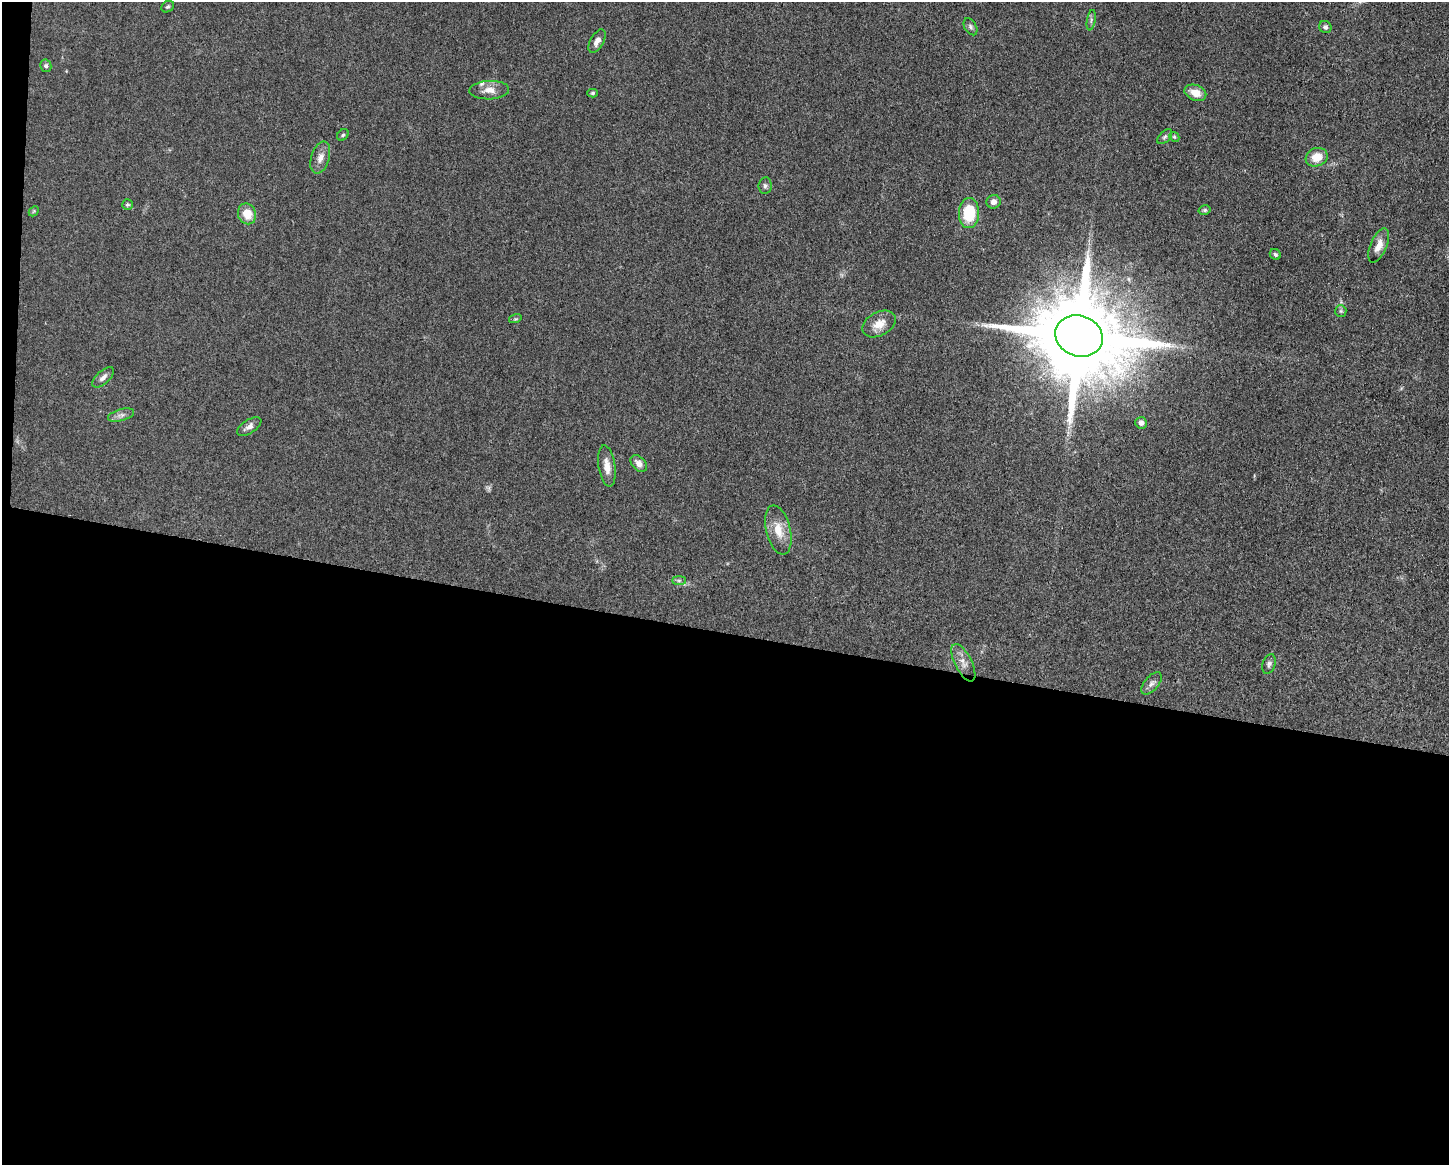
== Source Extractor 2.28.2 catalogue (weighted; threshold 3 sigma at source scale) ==
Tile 10 of 3 x 4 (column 1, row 4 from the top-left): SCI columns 231-1677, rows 4-1166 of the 4682 x 4655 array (HDU 1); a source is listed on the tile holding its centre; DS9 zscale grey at full resolution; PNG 1451 x 1167 px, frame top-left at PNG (2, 2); each listed source drawn as its Kron ellipse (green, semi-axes under 4 px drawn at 4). Shown black and unused: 46% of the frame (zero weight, under 3 of 5 exposures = <1% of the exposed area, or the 3 px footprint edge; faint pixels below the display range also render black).
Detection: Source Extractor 2.28.2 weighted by HDU 2 'WHT'; one run over the whole footprint, this tile lists its part. Background 0.0601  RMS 0.0056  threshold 0.0251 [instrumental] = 3 sigma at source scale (4.5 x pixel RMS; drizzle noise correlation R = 1.50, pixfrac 1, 0.05/0.05 arcsec/px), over >= 5 px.
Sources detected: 40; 1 too faint to see at this stretch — neither listed nor drawn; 1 inside a brighter listed object's ellipse — not listed separately; the other 38 listed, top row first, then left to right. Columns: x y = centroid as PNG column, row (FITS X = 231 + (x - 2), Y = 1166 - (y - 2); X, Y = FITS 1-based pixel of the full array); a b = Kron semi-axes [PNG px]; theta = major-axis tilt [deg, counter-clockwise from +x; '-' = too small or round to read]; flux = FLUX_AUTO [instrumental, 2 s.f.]
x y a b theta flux
168 7 7 5 35 0.96
1091 20 10 3 80 1.1
970 27 9 6 -61 1.5
1325 27 6 6 - 1.6
597 41 13 6 61 3.4
46 66 6 5 - 1.3
489 90 20 9 2 5.3
593 93 5 4 - 0.86
1195 93 11 7 -22 6.6
343 135 6 5 - 0.92
1165 137 9 5 44 1.2
1174 137 5 4 - 0.7
1317 157 11 9 20 8.2
320 158 17 9 73 4.4
765 186 8 6 82 1.5
993 202 7 7 - 2.8
127 205 5 5 - 0.87
1205 210 6 4 13 0.86
34 211 6 4 47 0.65
969 213 15 10 88 22
247 214 10 9 - 8.8
1379 246 18 8 67 5.9
1275 254 6 5 - 1.1
1341 311 6 5 - 1
515 319 6 4 17 0.69
879 324 18 11 29 7.2
1079 336 24 20 -20 12000
103 377 13 6 43 2.5
121 415 13 5 16 2.3
1141 423 6 5 - 1.8
249 427 14 6 33 3
639 464 10 6 -45 3.2
607 466 21 8 -81 5.6
778 530 25 12 -76 9.8
679 581 7 4 0 1.2
963 663 20 8 -63 4.9
1269 664 10 6 71 1.6
1151 683 13 7 49 2.4